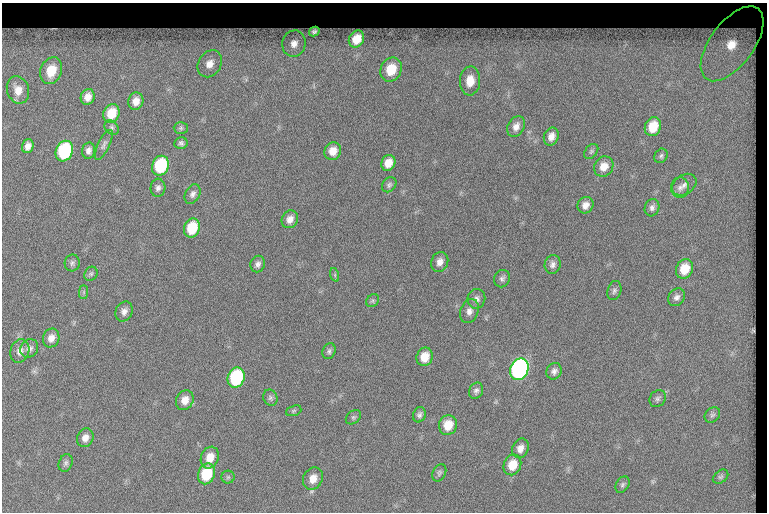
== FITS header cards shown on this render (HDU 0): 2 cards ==
NAXIS1  =                  765
NAXIS2  =                  510

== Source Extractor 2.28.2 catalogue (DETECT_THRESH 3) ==
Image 765 x 510 px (HDU 0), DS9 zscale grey, 1 PNG px = 1 image px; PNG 769 x 514 px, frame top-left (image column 1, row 510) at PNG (2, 3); each listed source drawn as its Kron ellipse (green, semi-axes under 4 px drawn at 4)
Background 233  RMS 8.2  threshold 24.5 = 3 sigma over >= 5 px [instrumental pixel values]
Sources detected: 81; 1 with non-positive FLUX_AUTO (blend fragments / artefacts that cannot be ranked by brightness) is neither listed nor drawn; the other 80 listed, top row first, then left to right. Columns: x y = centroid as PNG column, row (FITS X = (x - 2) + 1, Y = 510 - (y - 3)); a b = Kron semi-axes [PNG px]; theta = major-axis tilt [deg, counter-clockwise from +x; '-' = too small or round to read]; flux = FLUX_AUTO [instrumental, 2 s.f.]
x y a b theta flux
314 32 5 4 - 1400
356 39 9 7 57 11000
294 44 13 11 76 6200
732 44 44 21 53 35000
210 64 14 11 58 6800
391 70 12 10 65 17000
51 71 14 10 68 15000
470 81 14 10 85 8800
18 90 14 11 -71 7000
88 97 8 7 - 4300
136 101 9 7 73 4600
111 113 9 8 - 11000
516 126 11 8 60 3800
653 127 9 8 - 13000
112 128 8 6 -47 1300
181 128 7 6 - 1100
551 136 9 7 68 3800
181 143 6 6 - 1500
104 145 16 6 64 2100
28 146 7 5 72 3300
64 151 10 8 69 49000
88 151 8 6 78 2400
333 151 9 8 - 5800
591 151 8 6 50 1300
661 156 7 6 - 1300
388 163 8 6 63 6800
160 166 10 8 67 35000
604 167 10 9 - 6500
389 185 8 6 47 1400
684 185 13 9 36 3300
680 187 10 9 - 3000
158 188 9 7 84 2100
193 194 10 7 63 2300
585 205 8 7 - 3900
652 208 9 7 71 2100
290 219 9 7 57 3900
192 228 10 7 68 18000
440 262 10 8 67 3600
72 263 8 7 - 1600
258 264 8 7 - 2200
553 264 9 8 - 2400
684 269 10 8 64 11000
91 274 7 6 - 1300
335 275 7 4 -72 840
502 279 9 7 67 1900
614 291 10 7 72 1700
84 292 7 4 89 1000
677 297 9 7 52 2400
476 299 10 9 - 2600
373 301 7 6 - 990
124 311 10 8 64 3100
469 311 12 9 69 3600
51 338 9 8 - 4100
29 348 10 8 51 2800
20 351 12 9 72 3900
329 351 8 6 65 1400
425 357 9 8 - 8000
519 369 11 9 67 160000
554 371 8 7 - 2300
236 378 10 8 70 48000
476 391 8 7 - 1900
270 398 8 7 - 1400
658 399 9 7 51 1700
185 400 10 8 62 5500
294 411 8 5 20 960
419 415 8 6 67 1700
712 415 8 6 44 1500
353 417 8 6 40 1300
448 425 10 9 - 9600
85 438 9 8 - 3800
520 448 10 8 65 3800
210 458 11 8 68 7800
66 463 9 6 67 1600
512 465 10 8 70 10000
439 473 9 6 65 1400
206 474 11 8 66 22000
228 477 6 6 - 1000
721 477 8 6 38 1400
313 479 11 9 62 6500
622 485 9 6 59 1400
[1 non-positive-flux detection neither listed nor drawn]